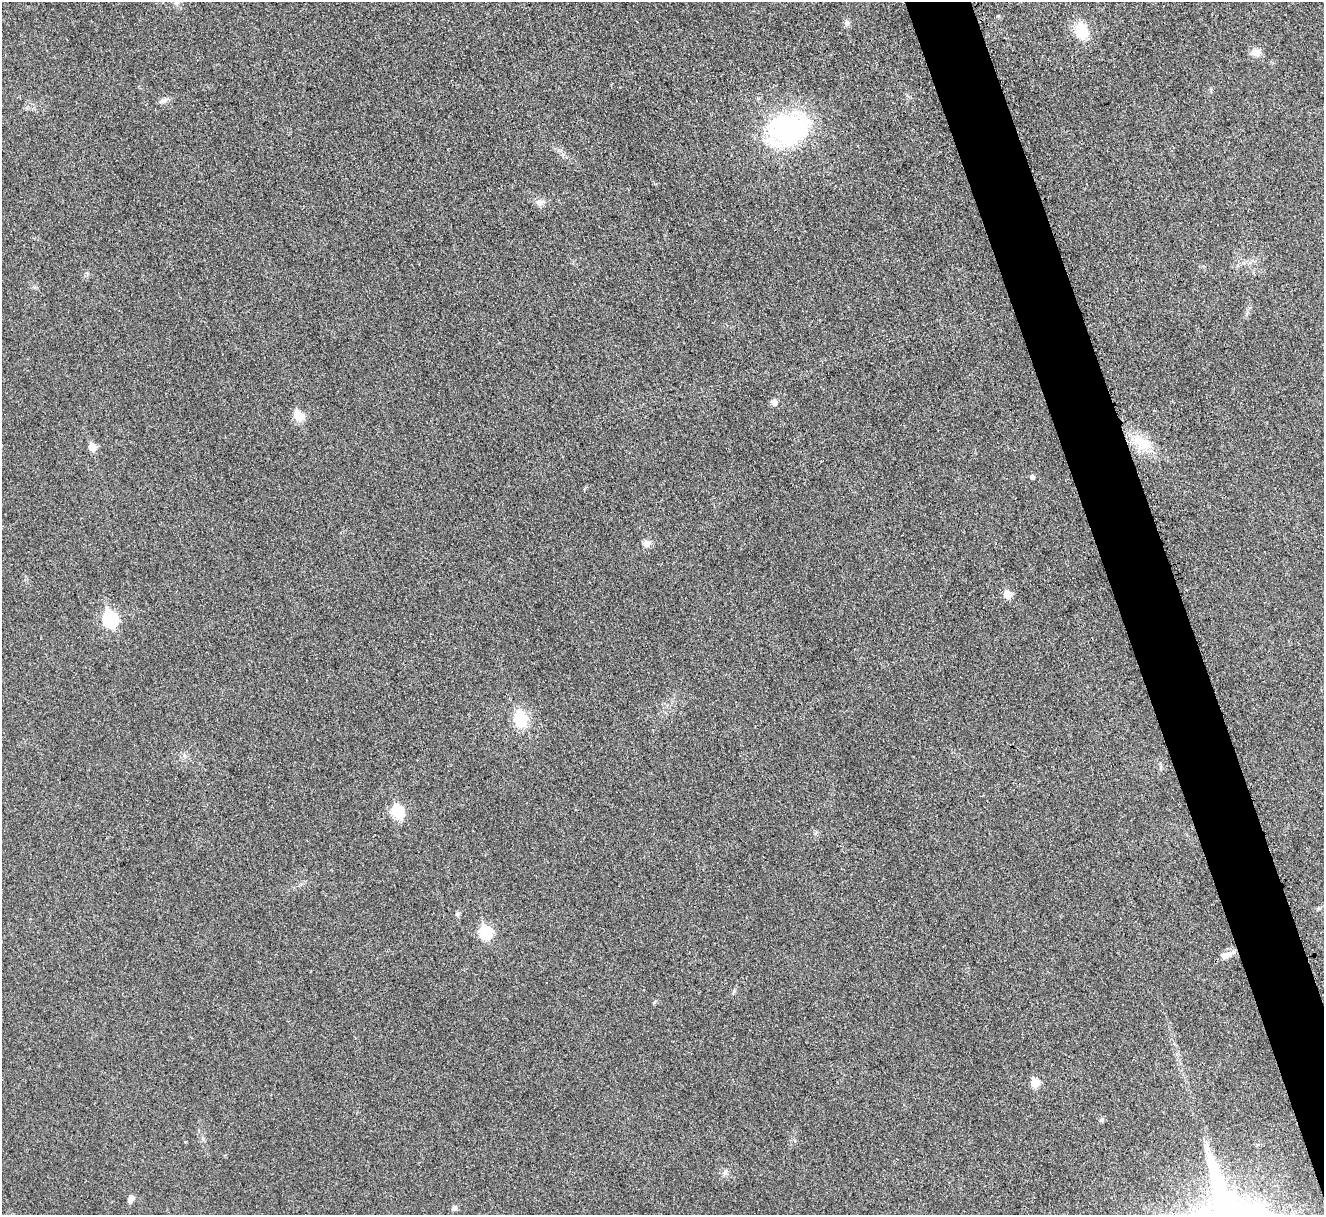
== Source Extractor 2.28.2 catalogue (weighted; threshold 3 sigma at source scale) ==
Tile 6 of 4 x 4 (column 2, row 2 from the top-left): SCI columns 1327-2648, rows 2583-3795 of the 5308 x 5290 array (HDU 1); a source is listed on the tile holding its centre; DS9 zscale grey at full resolution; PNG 1326 x 1217 px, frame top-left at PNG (2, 2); no overlay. Shown black and unused: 5% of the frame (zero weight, under 3 of 4 exposures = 1% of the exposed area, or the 3 px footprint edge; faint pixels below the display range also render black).
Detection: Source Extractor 2.28.2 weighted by HDU 2 'WHT'; one run over the whole footprint, this tile lists its part. Background 0.0693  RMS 0.0068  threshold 0.0307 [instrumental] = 3 sigma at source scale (4.5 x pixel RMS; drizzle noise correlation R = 1.50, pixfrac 1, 0.05/0.05 arcsec/px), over >= 5 px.
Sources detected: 22; all 22 listed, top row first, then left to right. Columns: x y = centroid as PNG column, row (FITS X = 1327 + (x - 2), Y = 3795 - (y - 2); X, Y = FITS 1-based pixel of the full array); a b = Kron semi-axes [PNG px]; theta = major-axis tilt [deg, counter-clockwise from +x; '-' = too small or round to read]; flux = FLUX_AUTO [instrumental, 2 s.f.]
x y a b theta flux
847 23 8 6 -76 1.9
1081 30 16 13 -62 18
1256 52 14 9 -10 4.8
788 129 48 35 7 97
540 202 10 8 -17 3.6
774 402 9 7 -72 2.5
299 416 6 6 - 23
1143 443 30 17 -35 18
92 447 6 5 - 12
1032 476 5 5 - 1.8
646 543 9 8 - 4.2
1007 594 6 6 - 12
110 619 8 7 - 94
520 719 18 14 -69 21
397 812 7 6 - 54
457 914 7 5 0 1.2
485 933 7 6 - 58
1226 955 19 8 21 5.3
1035 1083 6 5 - 16
725 1172 8 6 60 2.2
131 1199 9 5 69 4.6
454 1208 5 5 - 2.6
Unlisted compact peaks at least as high as the median listed source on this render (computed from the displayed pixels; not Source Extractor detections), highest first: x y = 163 101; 734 991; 1102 1120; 998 16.